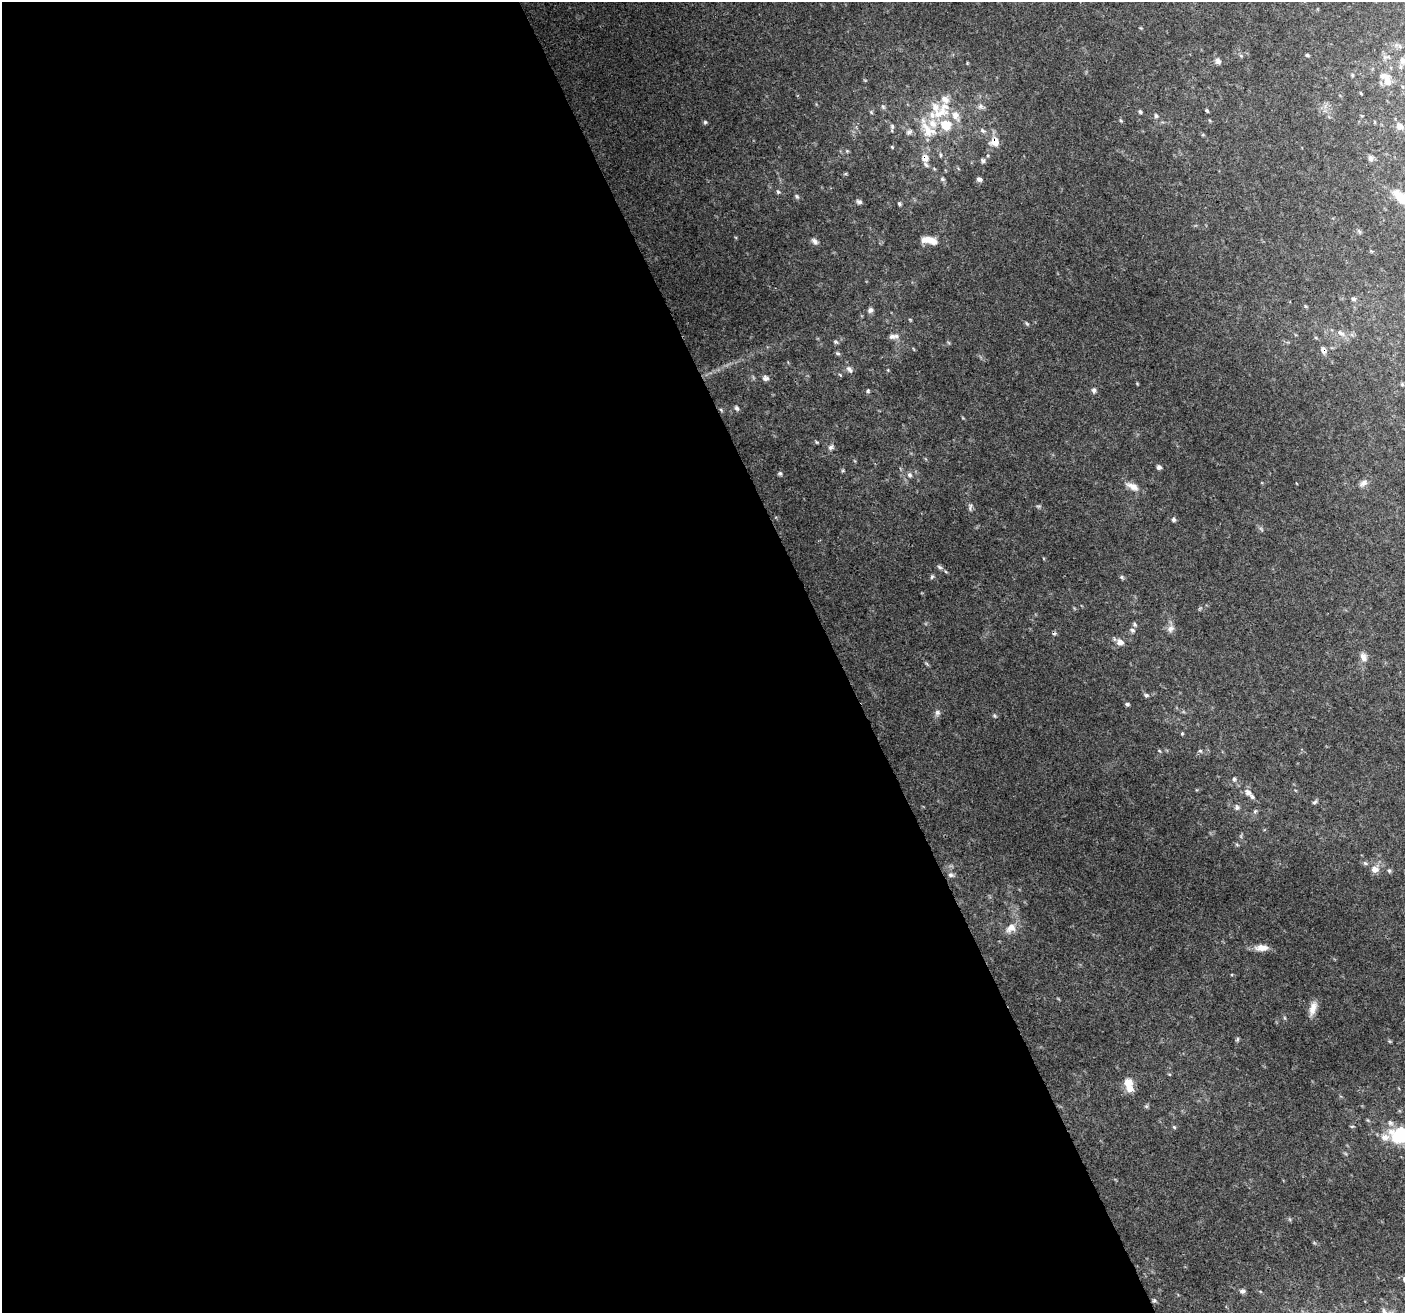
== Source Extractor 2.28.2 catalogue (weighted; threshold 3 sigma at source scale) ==
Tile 9 of 4 x 4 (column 1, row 3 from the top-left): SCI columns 4-1406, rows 1456-2766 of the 5618 x 5474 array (HDU 1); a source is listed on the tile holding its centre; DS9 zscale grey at full resolution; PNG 1407 x 1315 px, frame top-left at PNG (2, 2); no overlay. Shown black and unused: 60% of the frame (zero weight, under 3 of 4 exposures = <1% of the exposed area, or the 3 px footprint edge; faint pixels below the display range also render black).
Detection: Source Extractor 2.28.2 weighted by HDU 2 'WHT'; one run over the whole footprint, this tile lists its part. Background 0.115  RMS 0.006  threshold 0.0269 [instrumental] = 3 sigma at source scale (4.5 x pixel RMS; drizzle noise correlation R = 1.50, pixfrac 1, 0.0396/0.0396 arcsec/px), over >= 5 px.
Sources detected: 108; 1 cosmic-ray / hot-pixel residue — not listed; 15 inside a brighter listed object's ellipse — not listed separately; the other 92 listed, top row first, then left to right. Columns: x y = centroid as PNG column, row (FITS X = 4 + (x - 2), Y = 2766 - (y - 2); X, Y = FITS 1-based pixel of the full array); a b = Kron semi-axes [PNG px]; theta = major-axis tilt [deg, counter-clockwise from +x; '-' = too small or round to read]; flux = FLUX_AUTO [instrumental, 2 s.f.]
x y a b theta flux
1307 55 4 4 - 0.98
1218 61 6 6 - 2.1
1403 61 10 8 -50 3.2
1352 75 6 4 -89 0.71
1386 79 22 11 -59 8
1361 93 5 3 - 0.48
981 106 8 6 15 1.9
883 107 6 5 - 1.1
1207 110 5 3 - 0.78
1140 112 5 4 - 0.98
940 113 31 15 25 19
1156 116 6 5 - 1.2
1121 120 6 4 -45 0.78
705 122 5 5 - 0.9
892 126 7 5 -88 1.2
1400 126 7 6 - 3.8
983 131 8 5 -38 1.4
909 132 9 5 35 1.5
995 142 12 11 - 6.2
892 147 5 3 - 0.54
847 151 5 5 - 0.67
940 155 6 4 -89 0.73
925 158 9 9 - 4.4
1370 158 8 6 -78 1.9
983 160 7 6 - 1.3
942 179 5 5 - 1
979 179 7 5 -14 1.7
778 192 6 5 - 0.97
797 196 8 5 -62 1.1
1401 198 23 10 -42 11
859 202 7 5 -23 1.4
899 204 5 4 - 0.86
1359 231 7 4 -45 0.97
929 240 13 10 0 5.3
815 241 10 6 -50 2
1353 299 7 5 -14 1.2
1305 306 5 4 - 0.69
870 310 7 7 - 1.8
1027 324 7 4 -58 0.83
1341 333 13 6 -37 2.8
892 337 9 6 13 2.2
1323 350 7 6 - 3
838 353 6 5 - 1.1
849 369 11 6 -52 2.2
765 378 8 7 - 1.9
1402 384 5 4 - 0.65
1094 390 7 6 - 1.6
868 391 5 4 - 0.88
737 408 7 5 -50 1.3
817 442 4 4 - 0.63
831 447 8 6 52 1.7
1159 467 5 5 - 1.7
780 473 6 5 - 1.1
910 475 7 6 - 1.6
1363 483 13 7 34 2.7
1132 486 19 8 -27 5
1038 506 6 4 -17 0.87
970 507 11 3 67 1.2
1173 520 5 5 - 1.3
940 567 8 5 -28 1.3
932 577 6 4 68 1
1122 577 6 5 - 1
1135 624 6 4 -61 0.91
1171 629 10 9 - 2.9
1132 630 7 5 -18 1.4
1120 642 7 7 - 3.6
1363 657 12 8 -64 3.3
1146 695 6 5 - 1.1
1127 704 5 4 - 1.1
937 713 8 7 - 1.8
995 716 6 3 -70 0.72
1182 733 5 3 - 0.57
1200 751 5 5 - 0.94
1234 779 5 5 - 0.94
1248 793 11 8 -43 3.4
1315 802 7 5 27 1.1
1237 807 7 6 - 1.6
1255 811 7 4 45 1
1365 863 6 5 - 1
1375 869 10 9 - 4
951 875 8 6 -16 1.7
1011 928 15 10 38 5.7
1261 948 18 8 1 5.1
1313 1008 19 8 73 5.1
1237 1039 7 4 82 0.94
1128 1083 12 11 - 7.2
1146 1106 6 4 -18 0.81
1174 1127 5 5 - 0.83
1401 1135 24 18 -9 29
1243 1291 7 6 - 1.7
1154 1300 6 5 - 0.97
1384 1311 9 5 -70 1.7
Overlapping masked pixels (flux is a lower limit): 3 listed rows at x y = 995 142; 925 158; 1323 350
Isophote crosses this tile's border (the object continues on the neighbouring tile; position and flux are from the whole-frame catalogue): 3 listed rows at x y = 1403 61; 1401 198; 1401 1135